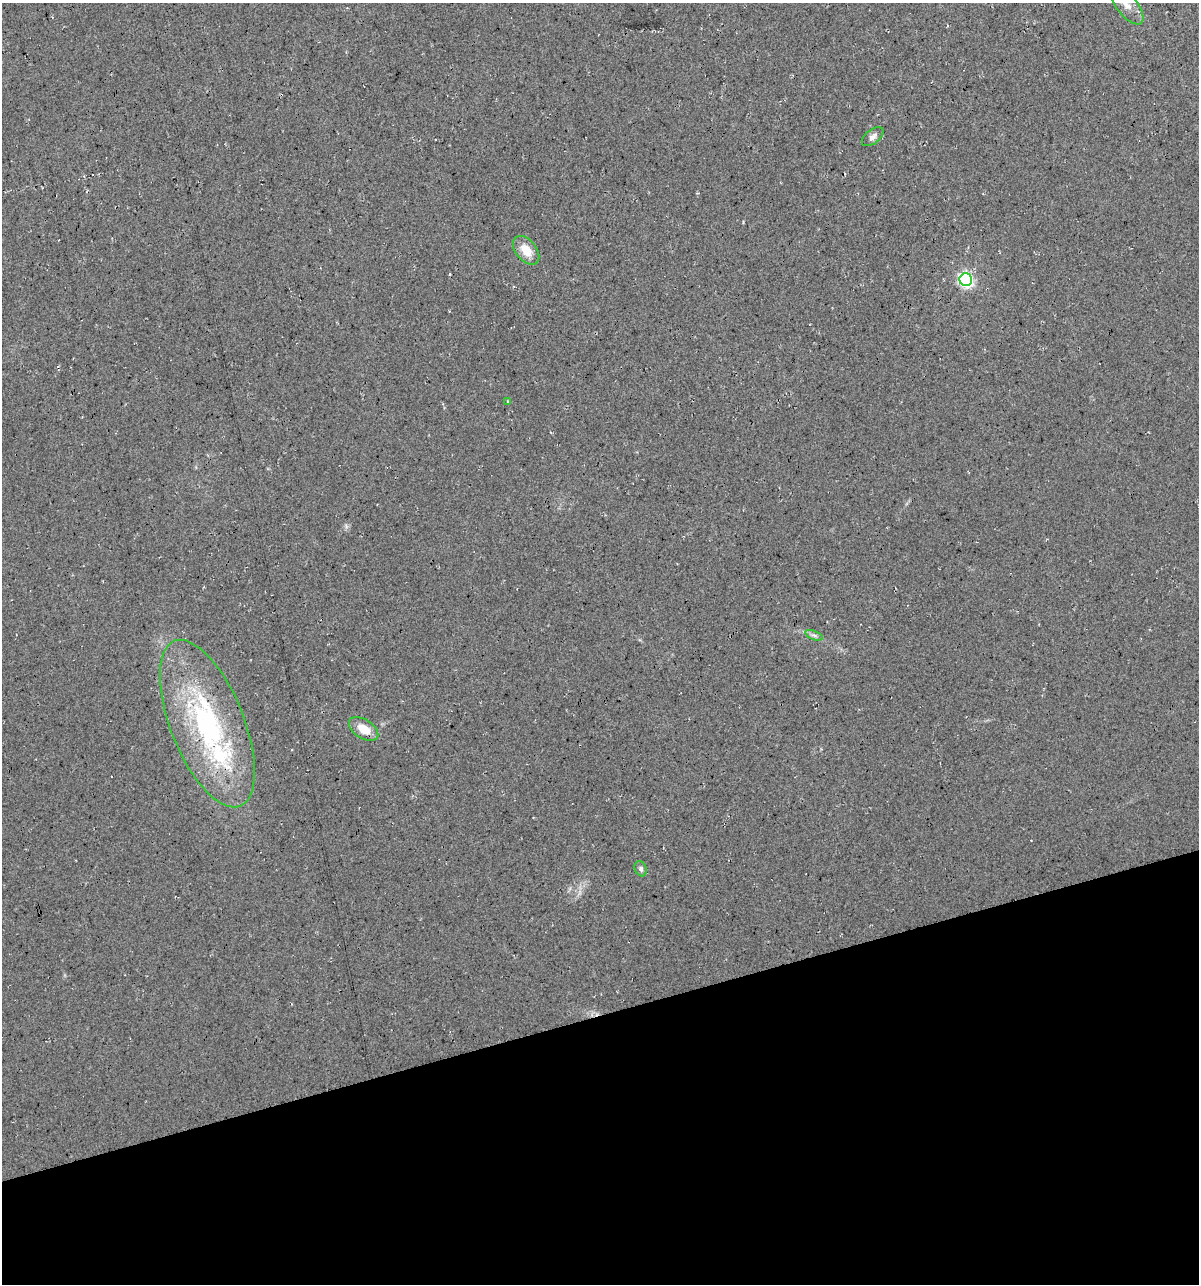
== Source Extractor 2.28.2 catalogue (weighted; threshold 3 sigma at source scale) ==
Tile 14 of 4 x 4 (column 2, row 4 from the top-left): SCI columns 1242-2438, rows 1-1282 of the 4927 x 5129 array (HDU 1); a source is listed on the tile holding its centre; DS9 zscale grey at full resolution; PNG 1201 x 1286 px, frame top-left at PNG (2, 3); each listed source drawn as its Kron ellipse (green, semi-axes under 4 px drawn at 4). Shown black and unused: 21% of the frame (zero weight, under 3 of 4 exposures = <1% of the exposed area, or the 3 px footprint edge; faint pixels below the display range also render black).
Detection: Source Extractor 2.28.2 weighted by HDU 2 'WHT'; one run over the whole footprint, this tile lists its part. Background 0.0217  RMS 0.008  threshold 0.0359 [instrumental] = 3 sigma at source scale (4.5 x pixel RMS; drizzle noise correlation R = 1.50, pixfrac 1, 0.0396/0.0396 arcsec/px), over >= 5 px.
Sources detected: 11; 1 cosmic-ray / hot-pixel residue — neither listed nor drawn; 1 inside a brighter listed object's ellipse — not listed separately; the other 9 listed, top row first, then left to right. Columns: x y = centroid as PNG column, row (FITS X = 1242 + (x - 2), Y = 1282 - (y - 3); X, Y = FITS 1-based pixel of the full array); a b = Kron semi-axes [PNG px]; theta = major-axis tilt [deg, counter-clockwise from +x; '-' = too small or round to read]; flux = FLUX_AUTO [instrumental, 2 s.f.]
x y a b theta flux
1126 5 24 10 -52 12
873 137 12 7 39 3.6
526 250 16 10 -50 13
966 280 6 6 - 180
508 402 4 3 - 0.8
814 635 9 4 -22 2.2
207 724 89 36 -68 160
364 729 16 9 -33 13
641 869 8 6 -66 2.3
Overlapping masked pixels (flux is a lower limit): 1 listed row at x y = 207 724
Isophote crosses this tile's border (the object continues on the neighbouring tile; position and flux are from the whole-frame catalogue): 1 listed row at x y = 1126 5